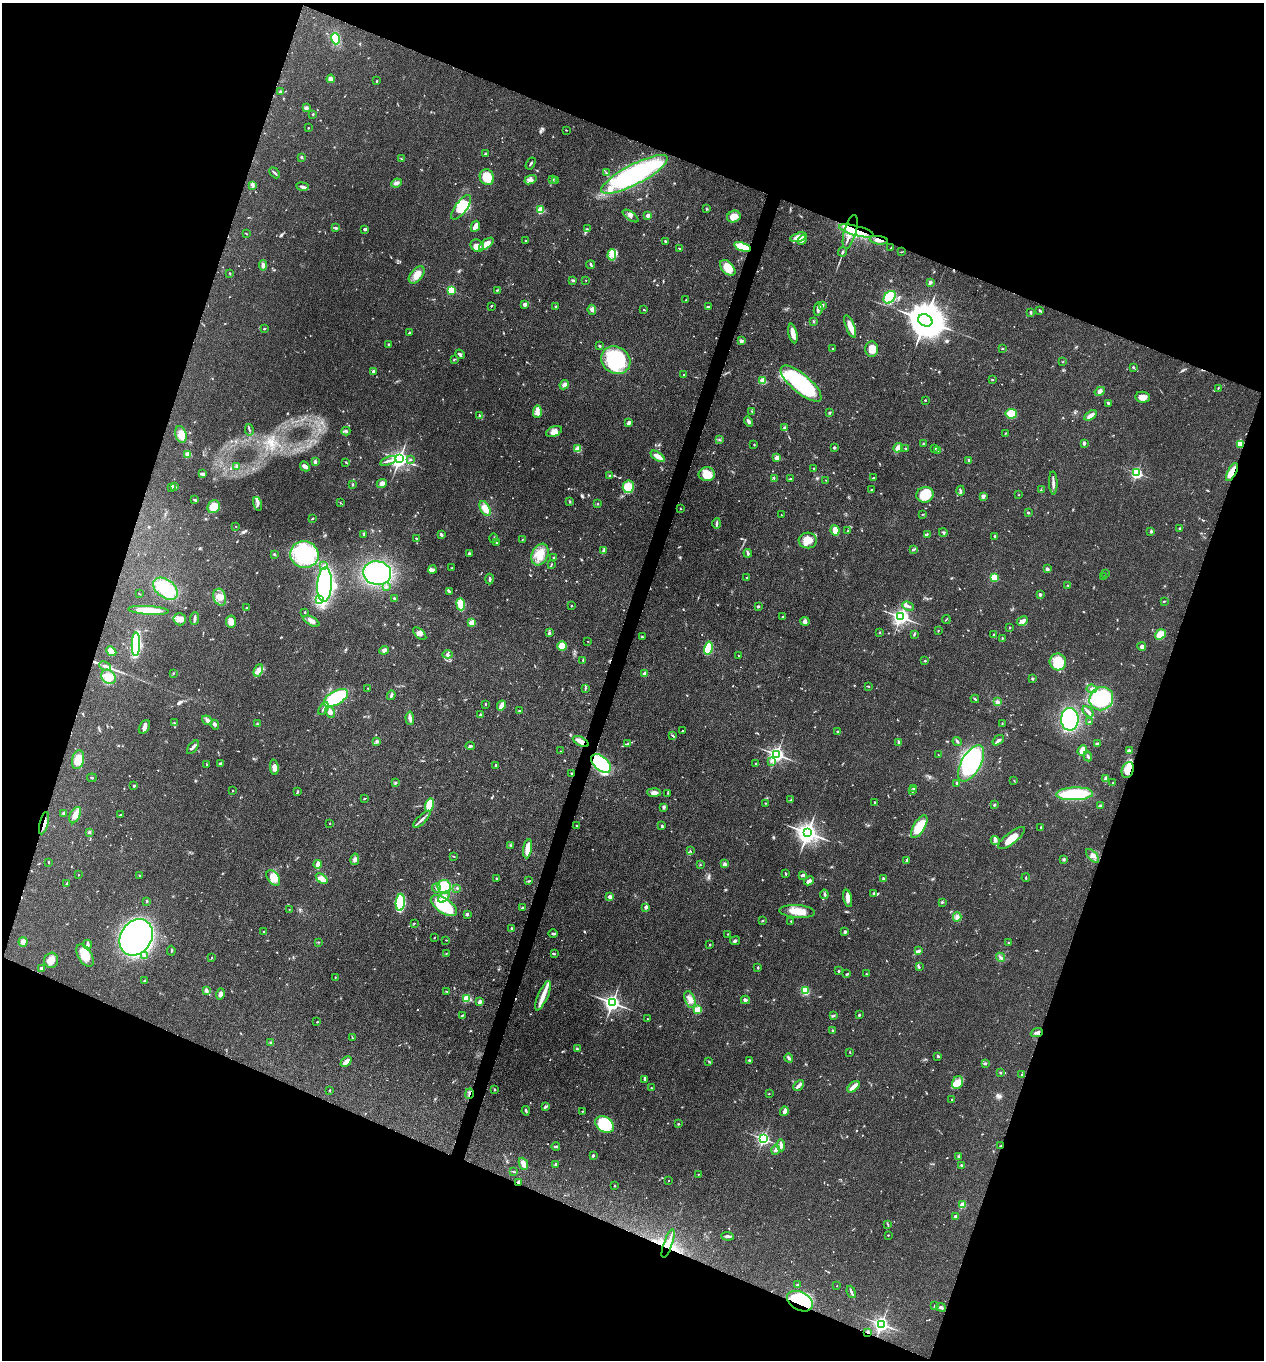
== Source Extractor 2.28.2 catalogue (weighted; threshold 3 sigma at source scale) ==
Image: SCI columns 264-5308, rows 2-5430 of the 5442 x 5431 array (HDU 1 of 3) = the unmasked area's bounding box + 8 px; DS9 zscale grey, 4 x 4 block average (1 PNG px = mean of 4 x 4 image px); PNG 1266 x 1362 px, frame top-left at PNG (2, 3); each listed source drawn as its Kron ellipse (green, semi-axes under 4 px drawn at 4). Shown black and unused: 41% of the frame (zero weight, under 3 of 4 exposures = <1% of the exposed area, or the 3 px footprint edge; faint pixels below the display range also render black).
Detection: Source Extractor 2.28.2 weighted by HDU 2 'WHT'. Background 0.0948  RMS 0.0059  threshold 0.0267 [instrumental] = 3 sigma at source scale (4.5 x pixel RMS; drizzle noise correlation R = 1.50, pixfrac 1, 0.05/0.05 arcsec/px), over >= 5 px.
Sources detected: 802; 5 too faint to see at this stretch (4 x 4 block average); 4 inside a brighter object's white glare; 9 cosmic-ray / hot-pixel residue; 2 long thin detections or spike segments (spike, bleed or trail) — neither listed nor drawn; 13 coinciding with a brighter row at this scale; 37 inside a brighter listed object's ellipse — not listed separately; of the other 732, all 500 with FLUX_AUTO >= 1.74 (the completeness limit of this list) listed and drawn (232 fainter detections not listed), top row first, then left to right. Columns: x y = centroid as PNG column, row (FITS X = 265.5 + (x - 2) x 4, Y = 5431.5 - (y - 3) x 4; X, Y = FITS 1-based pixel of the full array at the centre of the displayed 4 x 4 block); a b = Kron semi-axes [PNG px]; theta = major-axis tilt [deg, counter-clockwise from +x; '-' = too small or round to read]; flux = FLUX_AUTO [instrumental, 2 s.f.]
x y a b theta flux
335 39 6 4 -72 110
331 79 4 3 - 19
377 81 2 2 - 2.9
280 91 3 2 - 3.2
306 108 3 3 - 10
313 114 3 2 - 2.8
308 128 2 2 - 2.5
566 130 2 2 - 2
485 154 2 2 - 7.5
301 157 2 2 - 7.5
401 159 4 2 - 2.6
531 164 6 2 58 5.3
275 173 6 2 -46 5.9
606 173 2 2 - 2.9
634 174 37 10 27 650
487 177 8 7 - 63
552 179 3 2 - 4.4
530 180 6 3 20 12
556 181 2 2 - 2.3
396 183 5 3 - 9.5
253 186 4 2 - 4.1
302 186 6 3 -9 9.7
461 207 15 6 53 77
706 209 3 2 - 1.9
541 210 2 2 - 200
631 216 9 4 -35 12
648 216 2 2 - 41
734 217 7 5 23 44
475 226 6 3 63 21
336 228 4 3 - 4.9
365 229 3 2 - 8.7
587 229 2 2 - 2.5
856 231 18 5 -15 60
850 232 17 6 74 84
246 233 3 2 - 2
798 237 8 3 14 42
802 240 5 3 - 13
879 240 9 3 -7 21
525 241 2 2 - 1.9
665 241 2 2 - 4.4
486 244 8 4 38 29
477 246 7 6 - 30
742 247 8 4 -20 100
679 248 3 2 - 2.4
891 248 2 2 - 2.5
842 252 5 2 - 4.8
902 252 3 2 - 2
612 255 6 4 87 18
263 265 5 3 - 12
591 265 4 2 - 3.8
728 268 9 5 -47 62
230 273 3 2 - 2.4
417 275 10 6 50 34
586 280 2 2 - 2.2
573 281 3 2 - 7
930 283 3 3 - 5.4
451 290 2 2 - 280
497 290 4 2 - 4.9
890 297 7 5 49 240
686 300 3 2 - 1.9
525 304 2 2 - 46
822 305 3 2 - 7.4
491 306 3 2 - 2.5
556 306 3 2 - 3.5
708 307 3 2 - 4.3
818 309 7 3 81 11
592 310 5 3 - 9.4
644 310 3 2 - 2.5
1040 311 3 2 - 5.5
1030 312 3 2 - 7
925 320 7 5 -27 14000
814 321 2 2 - 2.5
850 326 12 3 -68 46
264 329 2 2 - 3
409 333 3 2 - 5.6
793 334 10 3 -78 29
741 341 4 3 - 9.4
388 344 2 2 - 2.9
600 346 2 2 - 4.4
833 349 2 2 - 6.6
872 349 7 6 - 38
1002 349 2 2 - 2.6
460 354 5 3 - 12
454 359 4 2 - 3.3
616 360 15 13 -34 300
1063 362 2 2 - 1.8
1133 367 2 2 - 12
373 371 3 2 - 9.6
683 374 2 2 - 2.8
992 380 3 2 - 2.7
763 381 2 2 - 150
801 384 25 9 -40 410
564 385 5 4 - 13
1218 388 2 2 - 2.3
1100 391 5 4 - 13
1143 397 7 5 -6 22
925 400 2 2 - 2.7
1108 403 2 2 - 5.2
752 411 3 2 - 2.3
537 412 6 4 88 16
829 413 3 3 - 4.4
1011 414 6 4 -9 73
1091 415 7 3 33 21
480 416 3 2 - 3.4
749 421 5 3 - 8.6
629 423 4 2 - 13
784 428 4 2 - 7.2
249 430 6 2 -77 4.7
346 431 4 2 - 5.6
554 431 8 5 24 21
1006 433 3 2 - 2
181 434 8 5 -74 37
719 439 2 2 - 2.1
923 443 2 2 - 2.2
1084 443 4 3 - 6.9
754 444 3 2 - 2.3
1240 444 4 2 - 58
834 447 2 2 - 14
898 448 5 3 - 25
935 448 3 2 - 3.9
578 449 3 3 - 24
906 449 3 2 - 3.1
937 451 3 2 - 3.7
188 454 2 2 - 120
658 456 8 3 -33 30
777 458 2 2 - 71
399 459 3 3 - 1800
410 459 3 2 - 3.1
969 460 3 3 - 5.4
388 461 8 2 20 10
315 462 3 2 - 14
346 462 4 2 - 3.1
237 466 3 3 - 6.5
305 466 5 3 - 15
813 468 2 2 - 2.5
1232 472 10 4 62 53
1137 473 2 2 - 630
203 474 4 3 - 10
707 474 8 7 - 34
610 475 3 2 - 3.5
774 478 2 2 - 1.9
873 478 2 2 - 4.5
790 479 3 2 - 4
826 480 2 2 - 2.8
382 483 5 4 - 13
1053 483 11 2 -88 12
353 485 3 2 - 3.2
174 486 2 2 - 3
172 487 3 2 - 2.5
628 487 6 5 - 64
871 490 4 2 - 4.3
1041 490 3 2 - 2.8
961 491 5 2 - 5.4
925 495 8 7 - 120
1019 495 2 2 - 1.8
983 496 4 4 - 9
195 500 3 2 - 6.2
570 502 3 2 - 3.2
340 503 2 2 - 2.2
257 504 7 2 -77 8.7
597 504 2 2 - 1.7
214 507 7 6 - 55
485 508 8 4 -61 37
680 509 2 2 - 2.4
1028 513 2 2 - 16
922 514 2 2 - 2
781 515 2 2 - 1.9
313 518 2 2 - 4.1
717 524 5 2 - 6.7
236 526 2 2 - 3.9
1180 528 3 2 - 3.9
835 530 5 4 - 30
848 531 2 2 - 2.9
1151 531 3 3 - 4.4
943 532 4 3 - 5
364 534 2 2 - 4.9
927 534 3 2 - 2.7
441 535 3 2 - 9.3
995 536 2 2 - 5.3
416 538 2 2 - 4.8
493 538 5 2 - 2.1
522 540 3 2 - 2.1
808 540 9 8 - 40
497 542 2 2 - 1.8
914 549 2 2 - 2.3
604 550 3 2 - 5.3
469 553 3 2 - 4.7
748 553 4 3 - 6.7
274 554 3 2 - 3.4
540 554 11 8 65 51
304 555 14 13 - 300
554 558 3 2 - 4
551 564 3 2 - 2.7
324 566 3 2 - 4.2
452 568 2 2 - 2.2
432 569 4 3 - 8.9
1047 569 3 2 - 11
377 573 14 12 -9 480
1105 573 2 2 - 1.9
1104 576 2 2 - 2.4
747 577 3 2 - 2.3
994 578 2 2 - 240
490 579 5 2 - 7.8
324 585 17 7 87 370
1068 585 2 2 - 1.9
386 587 3 2 - 4.7
165 589 14 9 -36 160
449 591 4 2 - 3.8
139 594 3 2 - 1.9
1040 594 3 2 - 6.5
220 597 8 6 -73 28
395 598 4 3 - 4.6
320 599 4 2 - 6.4
1164 601 3 2 - 2.9
461 604 6 3 -83 100
571 606 2 2 - 3.7
758 606 2 2 - 22
908 606 6 3 -22 12
246 608 2 2 - 3.6
149 610 20 4 -4 79
305 612 2 2 - 2.4
782 617 2 2 - 4
901 617 3 3 - 1500
180 619 6 6 - 21
195 619 6 3 84 7.8
946 619 4 2 - 2.6
311 621 8 3 -28 17
805 621 4 4 - 9.1
1022 621 6 4 29 19
231 622 6 5 - 28
472 623 2 2 - 120
1010 627 2 2 - 2.3
938 631 2 2 - 1.8
549 633 3 2 - 6.1
880 633 2 2 - 2
420 634 8 4 -43 14
914 634 4 2 - 3.4
1160 634 6 4 35 41
994 635 3 2 - 2.6
642 637 3 2 - 3.7
1002 638 2 2 - 2.1
588 641 2 2 - 1.8
136 644 12 4 88 280
562 646 5 4 - 49
1142 646 4 3 - 8
708 648 7 4 77 120
384 650 5 3 - 19
111 651 5 4 - 35
447 654 5 3 - 7.7
738 656 2 2 - 2.1
583 660 2 2 - 1.8
925 661 2 2 - 2.7
1058 662 8 8 - 82
105 666 6 3 -22 8.2
258 670 6 3 66 13
173 673 3 2 - 2.8
645 674 2 2 - 70
109 677 8 6 -42 34
1032 679 3 2 - 4.3
868 686 3 2 - 2.5
585 688 2 2 - 2.9
368 689 3 2 - 1.7
1092 689 5 2 - 7.2
391 695 5 2 - 9.6
336 698 13 6 29 270
975 699 4 2 - 4.6
1101 699 12 11 - 280
997 702 4 3 - 8.8
486 704 3 2 - 2.5
501 706 5 3 - 26
323 708 7 2 58 5.8
519 711 3 2 - 3.1
330 712 6 4 -64 15
1088 712 6 3 -47 8.9
481 715 4 3 - 6
410 718 7 4 -85 11
1070 719 11 8 -89 330
207 720 5 4 - 11
1089 721 3 2 - 2.1
174 723 2 2 - 2.3
257 724 2 2 - 2.3
1002 724 3 2 - 2.6
215 725 5 2 - 5
144 727 7 4 59 13
682 731 2 2 - 2.7
838 732 3 2 - 6.6
673 736 4 2 - 4.1
998 740 6 3 38 10
377 741 2 2 - 25
581 741 8 3 -28 35
957 741 5 2 - 5
898 742 2 2 - 3.2
628 743 2 2 - 3.1
1097 744 3 2 - 3.5
470 746 4 2 - 4.9
193 747 8 3 52 11
1129 750 4 2 - 6.1
561 751 2 2 - 1.9
1082 751 5 4 - 40
776 755 3 2 - 1400
938 755 2 2 - 1.9
1088 756 5 2 - 5.1
78 760 9 6 79 50
771 761 4 2 - 5.4
220 763 3 2 - 3.4
601 763 12 7 -40 370
756 763 2 2 - 3.3
971 763 20 9 61 370
206 765 3 2 - 2.7
496 766 2 2 - 12
274 767 8 4 -83 19
1128 770 8 5 68 39
572 773 2 2 - 14
92 778 5 2 - 2.8
1106 779 3 2 - 19
1014 781 3 2 - 2
396 783 4 2 - 4
957 783 2 2 - 4.3
1113 783 2 2 - 4.7
134 786 2 2 - 14
914 788 3 2 - 4
232 791 2 2 - 2
912 791 2 2 - 8.7
297 792 3 2 - 4.7
654 793 7 4 -3 15
667 793 2 2 - 1.8
1075 794 18 6 2 200
365 799 3 2 - 2.1
791 800 3 2 - 2.6
875 802 2 2 - 3.1
765 803 2 2 - 2.2
430 805 7 4 75 94
994 805 2 2 - 5.4
1100 806 3 2 - 5
664 807 3 2 - 4.3
63 813 2 2 - 8.3
75 815 9 5 64 25
121 815 3 2 - 4.6
422 819 11 2 45 13
44 823 11 2 75 17
330 823 2 2 - 2.2
577 826 2 2 - 3.1
662 826 3 2 - 4.1
919 827 12 5 58 91
1041 827 2 2 - 1.9
89 832 3 2 - 6
808 833 3 3 - 3300
1011 838 16 5 38 51
995 840 5 3 - 10
510 845 3 2 - 3.5
528 849 10 3 82 57
690 851 2 2 - 1.9
453 856 2 2 - 2.1
1093 856 8 4 -47 16
355 859 5 4 - 9.9
1064 859 3 3 - 4.7
907 860 4 2 - 8.8
48 862 2 2 - 9.9
318 864 4 3 - 19
725 864 3 3 - 7.4
700 865 2 2 - 1.8
786 874 3 2 - 4
79 875 2 2 - 2.1
140 875 2 2 - 3
803 875 4 2 - 8.7
273 878 9 5 -54 50
1026 878 4 2 - 2.7
322 879 6 4 -37 32
497 879 3 2 - 3.8
883 879 4 2 - 9.3
529 881 3 2 - 4.3
809 881 5 3 - 13
66 884 3 2 - 3.5
444 887 7 6 - 120
436 888 4 2 - 5.3
457 888 2 2 - 3.4
874 893 3 2 - 6
824 894 4 2 - 5.2
444 897 6 4 43 20
610 897 2 2 - 41
848 898 9 4 -79 22
147 901 2 2 - 15
400 902 8 4 86 230
942 902 3 2 - 2.8
444 906 15 7 -34 220
646 907 3 3 - 10
522 908 3 3 - 4.5
289 909 2 2 - 3.5
797 911 17 6 -4 57
467 914 2 2 - 7.7
957 917 4 3 - 7.5
762 921 3 2 - 2.4
791 921 2 2 - 3.8
414 923 2 2 - 2.6
511 928 3 2 - 4.3
264 932 2 2 - 12
845 932 2 2 - 24
553 934 4 3 - 5
727 934 2 2 - 1.8
136 937 19 15 57 2100
434 937 2 2 - 2
446 940 2 2 - 2
735 941 5 3 - 6.8
23 942 5 4 - 17
318 942 3 2 - 2.2
1008 943 2 2 - 2.1
87 945 5 2 - 10
710 945 2 2 - 6.2
171 951 5 2 - 3.3
919 951 3 2 - 6.5
446 953 2 2 - 1.8
554 954 3 2 - 2.9
85 956 12 7 -59 65
145 956 2 2 - 2.5
212 957 2 2 - 2.3
1000 957 5 2 - 5.2
51 960 7 7 - 27
758 967 3 2 - 2.8
919 967 3 2 - 4.2
41 968 2 2 - 9.7
839 971 2 2 - 4.9
847 974 3 2 - 5.1
866 974 3 2 - 3.4
335 977 2 2 - 2
144 980 3 2 - 2.6
206 990 3 2 - 13
447 991 2 2 - 1.8
805 991 3 3 - 47
221 994 6 4 75 13
543 996 16 5 66 38
467 998 2 2 - 260
690 999 9 5 -70 26
745 1000 4 3 - 8.8
480 1002 3 2 - 14
612 1003 3 3 - 1600
698 1009 2 2 - 180
462 1015 3 2 - 2.9
834 1015 4 2 - 4.7
859 1015 2 2 - 5.3
647 1019 2 2 - 1.8
317 1022 2 2 - 3.1
832 1031 3 2 - 2.7
1037 1033 6 3 20 11
352 1038 4 2 - 2.6
271 1043 3 2 - 3.1
577 1049 3 2 - 4.4
850 1052 3 2 - 2.3
938 1056 2 2 - 5.2
789 1058 4 2 - 11
749 1060 2 2 - 4.5
709 1061 2 2 - 2.9
346 1062 6 3 43 22
985 1063 3 2 - 5.2
1000 1073 3 2 - 1.9
1022 1075 2 2 - 1.9
645 1080 2 2 - 2.5
958 1083 7 5 63 27
799 1085 6 2 46 14
853 1087 7 2 41 34
652 1088 3 2 - 3.1
495 1089 2 2 - 4.7
329 1090 3 2 - 3.1
469 1094 5 2 - 5.8
769 1094 2 2 - 2
952 1099 2 2 - 2.7
545 1107 4 3 - 5.1
526 1111 4 2 - 4.4
582 1111 3 2 - 2
784 1111 5 2 - 17
678 1124 2 2 - 2.9
605 1125 10 7 -35 120
763 1139 2 2 - 860
781 1145 6 2 -84 17
1000 1146 2 2 - 2
556 1147 4 2 - 5.5
776 1150 4 3 - 7.9
593 1155 3 2 - 4.3
958 1156 2 2 - 4.8
523 1164 6 3 -68 35
556 1164 2 2 - 6.1
962 1165 3 2 - 8.5
513 1171 3 2 - 2.4
698 1174 2 2 - 1.8
669 1181 2 2 - 2.3
519 1182 4 3 - 9.8
614 1186 2 2 - 5.3
962 1205 2 2 - 140
956 1216 2 2 - 32
888 1224 3 2 - 1.9
888 1235 2 2 - 5.6
727 1236 6 3 -7 10
668 1244 15 3 70 34
797 1284 2 2 - 2.3
837 1286 2 2 - 2.8
851 1292 6 2 -68 10
800 1301 14 9 -29 310
934 1306 2 2 - 1.7
941 1307 5 3 - 7.9
881 1324 2 2 - 1400
868 1332 4 2 - 8.1
Overlapping masked pixels (flux is a lower limit): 17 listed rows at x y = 856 231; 850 232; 879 240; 742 247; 1240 444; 1232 472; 581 741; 601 763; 1128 770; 572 773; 44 823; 469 1094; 1000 1146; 519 1182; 668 1244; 800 1301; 868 1332
Diffuse or blended objects may show on this block-average render without a row.